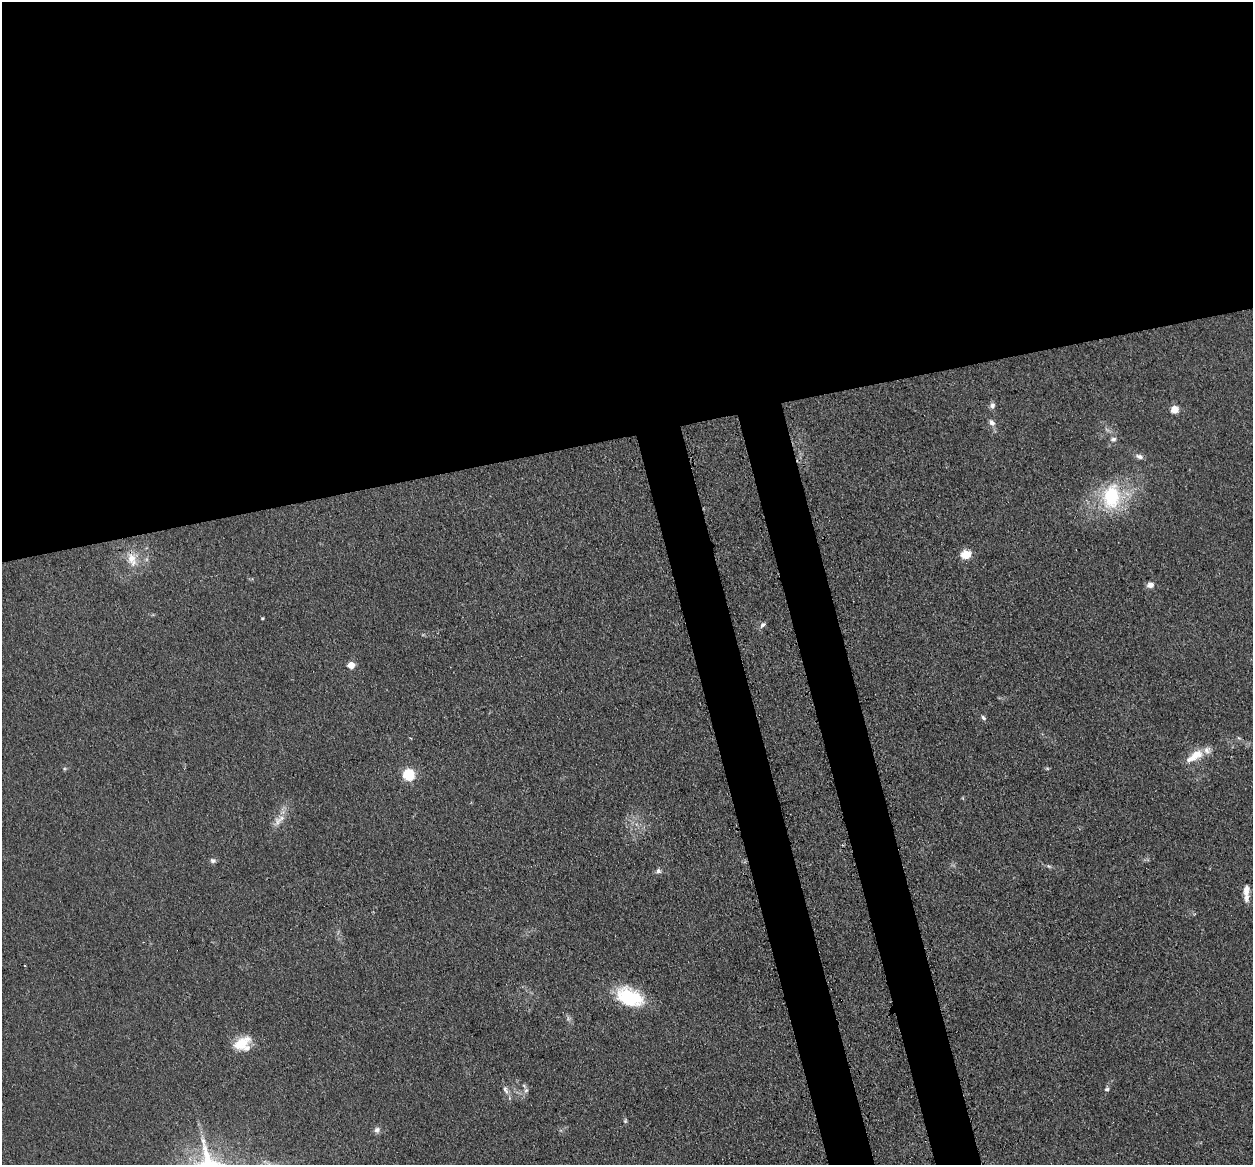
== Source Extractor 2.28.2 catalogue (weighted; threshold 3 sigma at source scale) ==
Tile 2 of 4 x 4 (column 2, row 1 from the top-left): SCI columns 1349-2599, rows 3769-4931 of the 5198 x 5093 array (HDU 1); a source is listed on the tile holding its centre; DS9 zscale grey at full resolution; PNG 1255 x 1167 px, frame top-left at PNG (2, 2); no overlay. Shown black and unused: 42% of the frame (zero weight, under 3 of 4 exposures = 7% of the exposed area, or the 3 px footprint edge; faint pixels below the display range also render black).
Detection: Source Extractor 2.28.2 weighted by HDU 2 'WHT'; one run over the whole footprint, this tile lists its part. Background 0.106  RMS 0.0078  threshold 0.0353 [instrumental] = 3 sigma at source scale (4.5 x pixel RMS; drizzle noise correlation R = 1.50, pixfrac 1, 0.05/0.05 arcsec/px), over >= 5 px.
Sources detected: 33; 1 inside a brighter object's white glare — not listed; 3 inside a brighter listed object's ellipse — not listed separately; the other 29 listed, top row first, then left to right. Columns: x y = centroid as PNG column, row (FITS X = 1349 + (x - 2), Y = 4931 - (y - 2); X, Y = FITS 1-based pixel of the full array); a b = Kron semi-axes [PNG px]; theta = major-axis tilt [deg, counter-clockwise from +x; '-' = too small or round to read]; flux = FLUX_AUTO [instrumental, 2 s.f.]
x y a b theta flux
992 405 8 6 81 2.6
1175 409 5 5 - 25
992 422 8 6 -57 3.3
1113 439 8 6 4 2.3
1139 456 10 6 -13 2.9
1111 496 32 22 83 51
966 554 5 5 - 43
131 558 15 12 -82 11
1150 585 8 7 - 4.1
262 618 3 3 - 0.81
763 625 9 5 38 2.2
351 665 5 5 - 17
983 718 7 4 -46 1.7
1195 756 28 11 33 14
1047 768 6 4 -19 1
409 775 5 5 - 90
278 822 15 9 61 6.5
213 861 8 6 -21 2
1049 866 8 5 -21 1.5
658 871 8 7 - 2.4
1246 891 14 7 87 6.4
25 966 3 2 - 0.92
627 995 27 22 0 35
241 1043 24 12 32 16
1107 1089 6 5 - 1.6
505 1090 12 6 -60 3.3
526 1090 7 6 - 2.2
625 1121 7 5 -84 1.2
377 1130 8 8 - 3